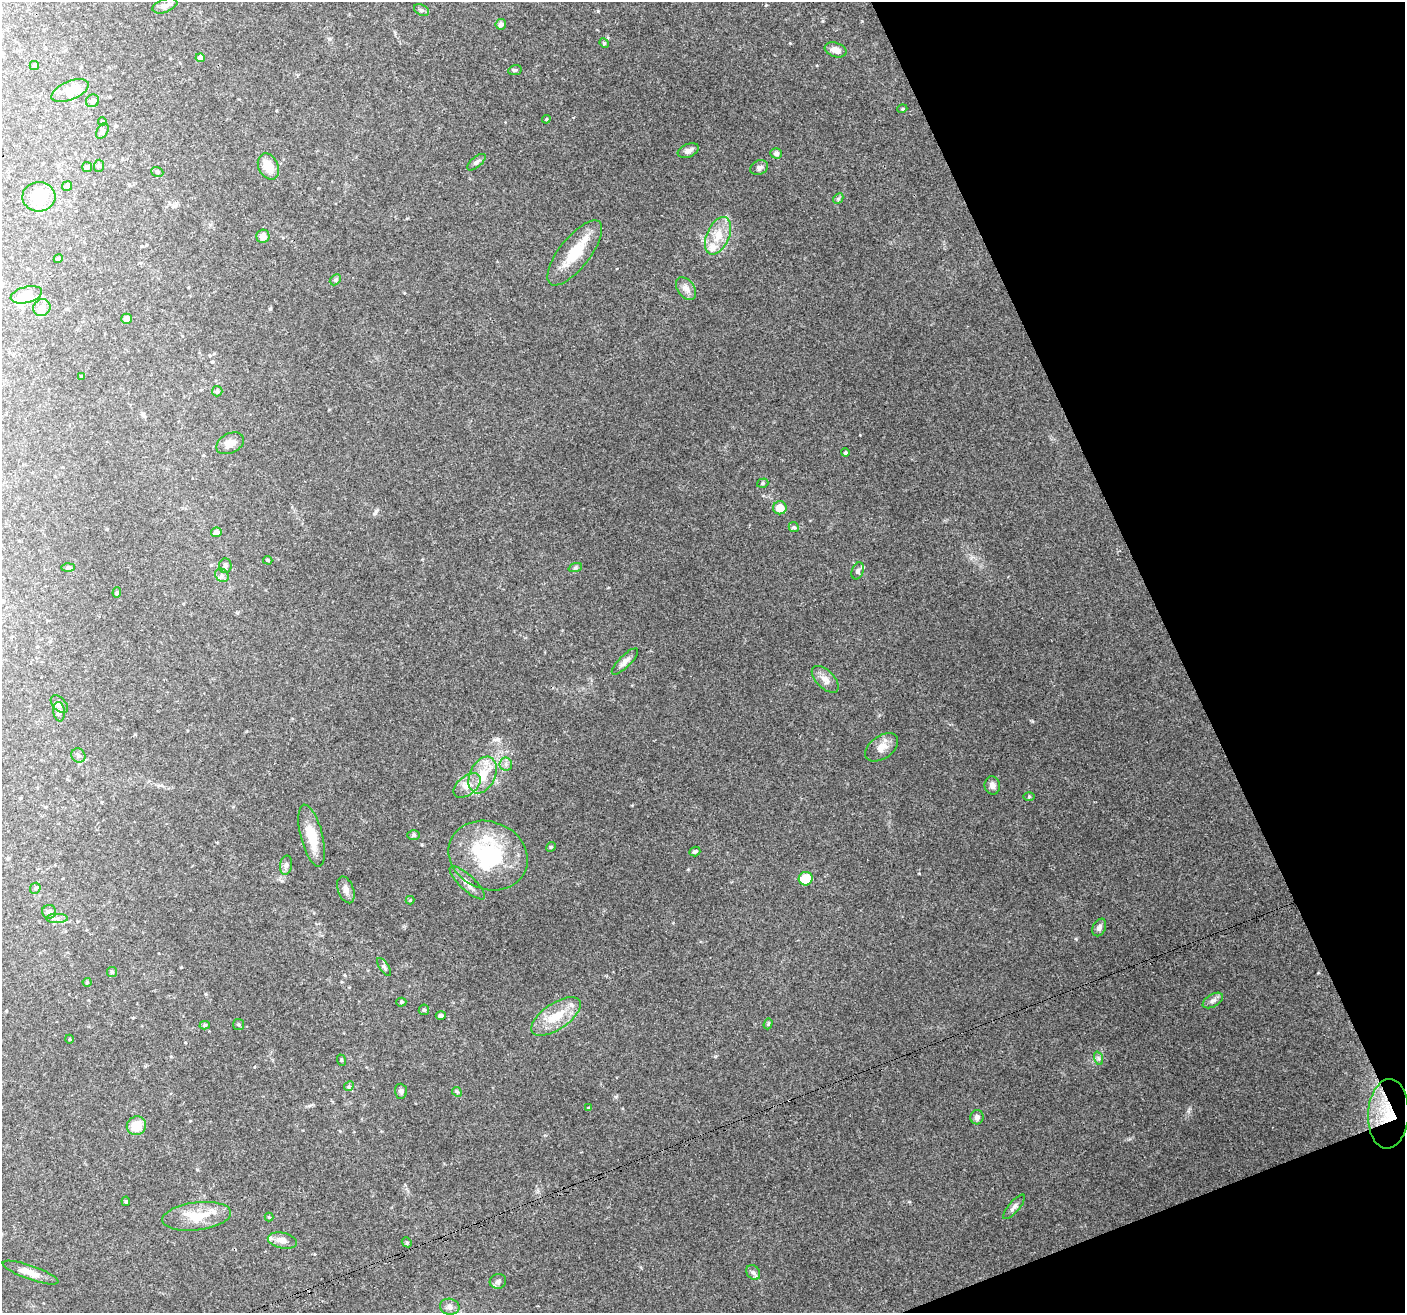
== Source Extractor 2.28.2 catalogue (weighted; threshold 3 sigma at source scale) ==
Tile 12 of 4 x 4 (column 4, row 3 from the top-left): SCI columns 4217-5619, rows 1456-2766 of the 5620 x 5476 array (HDU 1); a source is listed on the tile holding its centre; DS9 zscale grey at full resolution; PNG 1407 x 1315 px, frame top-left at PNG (2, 2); each listed source drawn as its Kron ellipse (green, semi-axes under 4 px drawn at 4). Shown black and unused: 19% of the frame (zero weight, under 3 of 4 exposures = <1% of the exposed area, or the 3 px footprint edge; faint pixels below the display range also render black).
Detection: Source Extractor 2.28.2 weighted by HDU 2 'WHT'; one run over the whole footprint, this tile lists its part. Background 0.177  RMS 0.0069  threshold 0.0311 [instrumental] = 3 sigma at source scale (4.5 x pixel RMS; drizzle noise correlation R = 1.50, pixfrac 1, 0.0396/0.0396 arcsec/px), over >= 5 px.
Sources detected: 113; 4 inside a brighter object's white glare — neither listed nor drawn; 4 inside a brighter listed object's ellipse — not listed separately; the other 105 listed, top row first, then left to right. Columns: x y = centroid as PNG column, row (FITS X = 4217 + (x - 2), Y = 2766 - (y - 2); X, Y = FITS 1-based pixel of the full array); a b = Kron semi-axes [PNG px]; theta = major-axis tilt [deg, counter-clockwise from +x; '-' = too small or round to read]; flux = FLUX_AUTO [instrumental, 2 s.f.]
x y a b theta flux
165 6 13 6 20 3.6
422 10 8 5 -27 1.6
501 24 5 5 - 2.7
604 43 5 4 - 0.79
835 50 11 7 -18 5.2
200 58 4 4 - 2.1
34 65 4 4 - 1.3
515 70 7 5 11 1.2
70 91 20 9 23 11
92 101 7 6 - 2.4
902 109 5 3 - 0.67
546 119 4 4 - 0.78
102 121 4 3 - 0.66
102 131 8 5 62 2.2
688 151 11 6 22 3.1
776 153 6 5 - 2.4
476 162 11 5 41 2
99 166 6 5 - 1.3
268 166 13 10 -63 11
87 167 5 5 - 1.9
759 168 9 7 26 2.5
157 172 6 5 - 1.1
67 186 5 5 - 1.9
39 197 16 14 3 23
838 199 6 4 45 1.1
263 236 7 6 - 5
718 236 20 11 65 12
575 253 39 15 52 22
58 259 5 4 - 1.2
335 280 6 4 46 1
686 289 13 8 -54 4.3
26 295 16 8 14 10
42 308 9 8 - 4.8
127 319 5 5 - 3.2
81 377 4 4 - 0.71
217 391 5 5 - 1.3
230 443 15 9 27 5.7
845 453 4 4 - 0.95
763 483 6 4 18 1
780 508 7 6 - 9
794 527 5 4 - 1
216 532 5 5 - 4
268 560 4 3 - 0.73
225 566 7 6 - 1.9
68 568 7 4 1 1.2
575 568 7 4 19 1.2
858 571 9 6 69 1.6
222 575 7 6 - 2.2
117 593 5 4 - 1
625 661 17 6 45 3.5
825 679 17 9 -45 5
59 704 10 6 -45 2.3
59 712 10 6 -82 2.1
882 747 18 11 36 6.6
78 755 7 6 - 2
506 764 6 6 - 2
483 775 19 12 65 13
992 785 9 8 - 3.1
467 786 15 9 40 6.5
1029 797 6 4 1 0.88
414 835 6 5 - 1.3
312 836 32 11 -76 16
551 847 5 4 - 0.85
695 851 5 4 - 1.4
488 855 40 33 -22 60
286 865 9 6 80 2.1
806 879 7 7 - 16
467 883 23 7 -43 5.6
35 888 6 5 - 1.1
346 890 14 8 -70 3.7
410 900 4 4 - 0.59
49 912 7 7 - 2.9
57 918 11 4 1 2.3
1099 927 9 6 64 2.4
384 967 10 4 -54 1.6
112 972 5 5 - 1
87 982 4 4 - 0.69
1213 1000 11 6 30 2.7
401 1002 5 4 - 1.1
424 1010 5 5 - 1.2
441 1015 5 4 - 1.6
556 1016 28 13 34 18
238 1024 5 5 - 1.1
768 1024 6 4 72 0.99
205 1025 5 4 - 1.1
69 1039 4 3 - 0.51
1098 1058 7 4 -71 1.4
341 1060 6 3 -71 0.62
349 1086 5 4 - 0.9
401 1091 7 6 - 1.9
457 1092 5 4 - 0.88
589 1108 4 4 - 0.77
1388 1114 35 20 87 29
977 1117 7 6 - 2.5
136 1126 10 9 - 13
126 1201 5 4 - 0.92
1014 1207 15 5 50 2.5
197 1216 34 14 7 19
269 1217 4 4 - 0.62
282 1240 15 7 -11 4.7
407 1242 5 4 - 0.96
753 1272 8 6 -53 2.1
30 1273 29 7 -19 7.1
498 1281 8 7 - 2
450 1307 10 8 -12 3.2
Overlapping masked pixels (flux is a lower limit): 1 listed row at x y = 1388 1114
Unlisted compact peaks at least as high as the median listed source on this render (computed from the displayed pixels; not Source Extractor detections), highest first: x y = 1076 939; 790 43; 1188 1111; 598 11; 823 21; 376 511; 862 21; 616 1097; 688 869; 608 38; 919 873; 860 435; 1318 973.